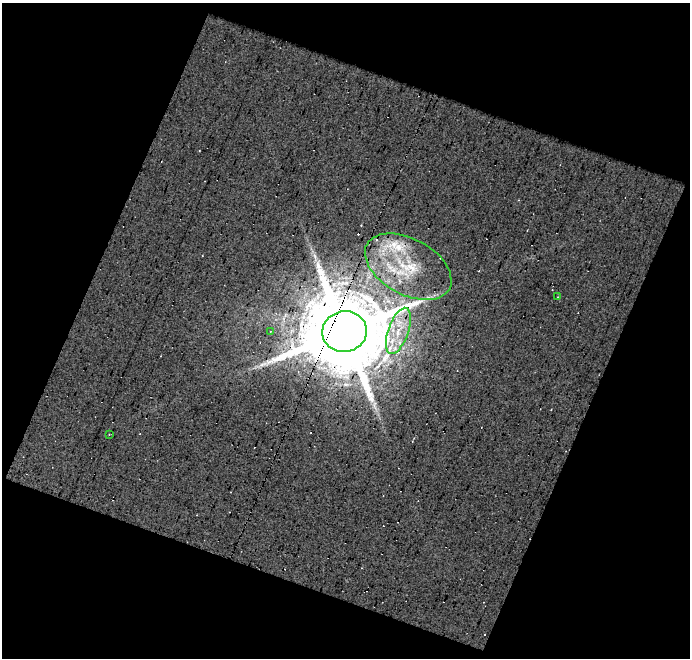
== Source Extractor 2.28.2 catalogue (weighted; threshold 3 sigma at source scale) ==
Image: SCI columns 1-688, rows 24-679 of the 688 x 703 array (HDU 1 of 3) = the unmasked area's bounding box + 8 px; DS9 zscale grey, full resolution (1 PNG px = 1 image px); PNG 692 x 660 px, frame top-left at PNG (2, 3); each listed source drawn as its Kron ellipse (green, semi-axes under 4 px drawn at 4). Shown black and unused: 43% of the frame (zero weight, under 22 of 44 exposures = <1% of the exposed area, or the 3 px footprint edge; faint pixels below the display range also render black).
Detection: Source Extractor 2.28.2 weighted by HDU 2 'WHT'. Background -0.0661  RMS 0.24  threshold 0.967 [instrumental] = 3 sigma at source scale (4.09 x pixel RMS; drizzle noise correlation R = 1.36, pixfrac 0.8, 0.0396/0.0396 arcsec/px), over >= 5 px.
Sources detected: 11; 3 cosmic-ray / hot-pixel residue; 1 long thin detection or spike segment (spike, bleed or trail) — neither listed nor drawn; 1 inside a brighter listed object's ellipse — not listed separately; the other 6 listed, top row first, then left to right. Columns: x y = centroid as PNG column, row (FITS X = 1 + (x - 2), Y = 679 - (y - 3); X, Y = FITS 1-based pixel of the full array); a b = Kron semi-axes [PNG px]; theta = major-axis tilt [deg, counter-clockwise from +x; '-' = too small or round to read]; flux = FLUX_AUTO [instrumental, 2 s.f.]
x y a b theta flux
408 267 47 28 -29 1700
558 297 3 2 - 13
270 331 4 4 - 21
398 331 24 10 70 520
344 332 22 20 10 340000
109 434 3 2 - 15
Overlapping masked pixels (flux is a lower limit): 1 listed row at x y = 344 332